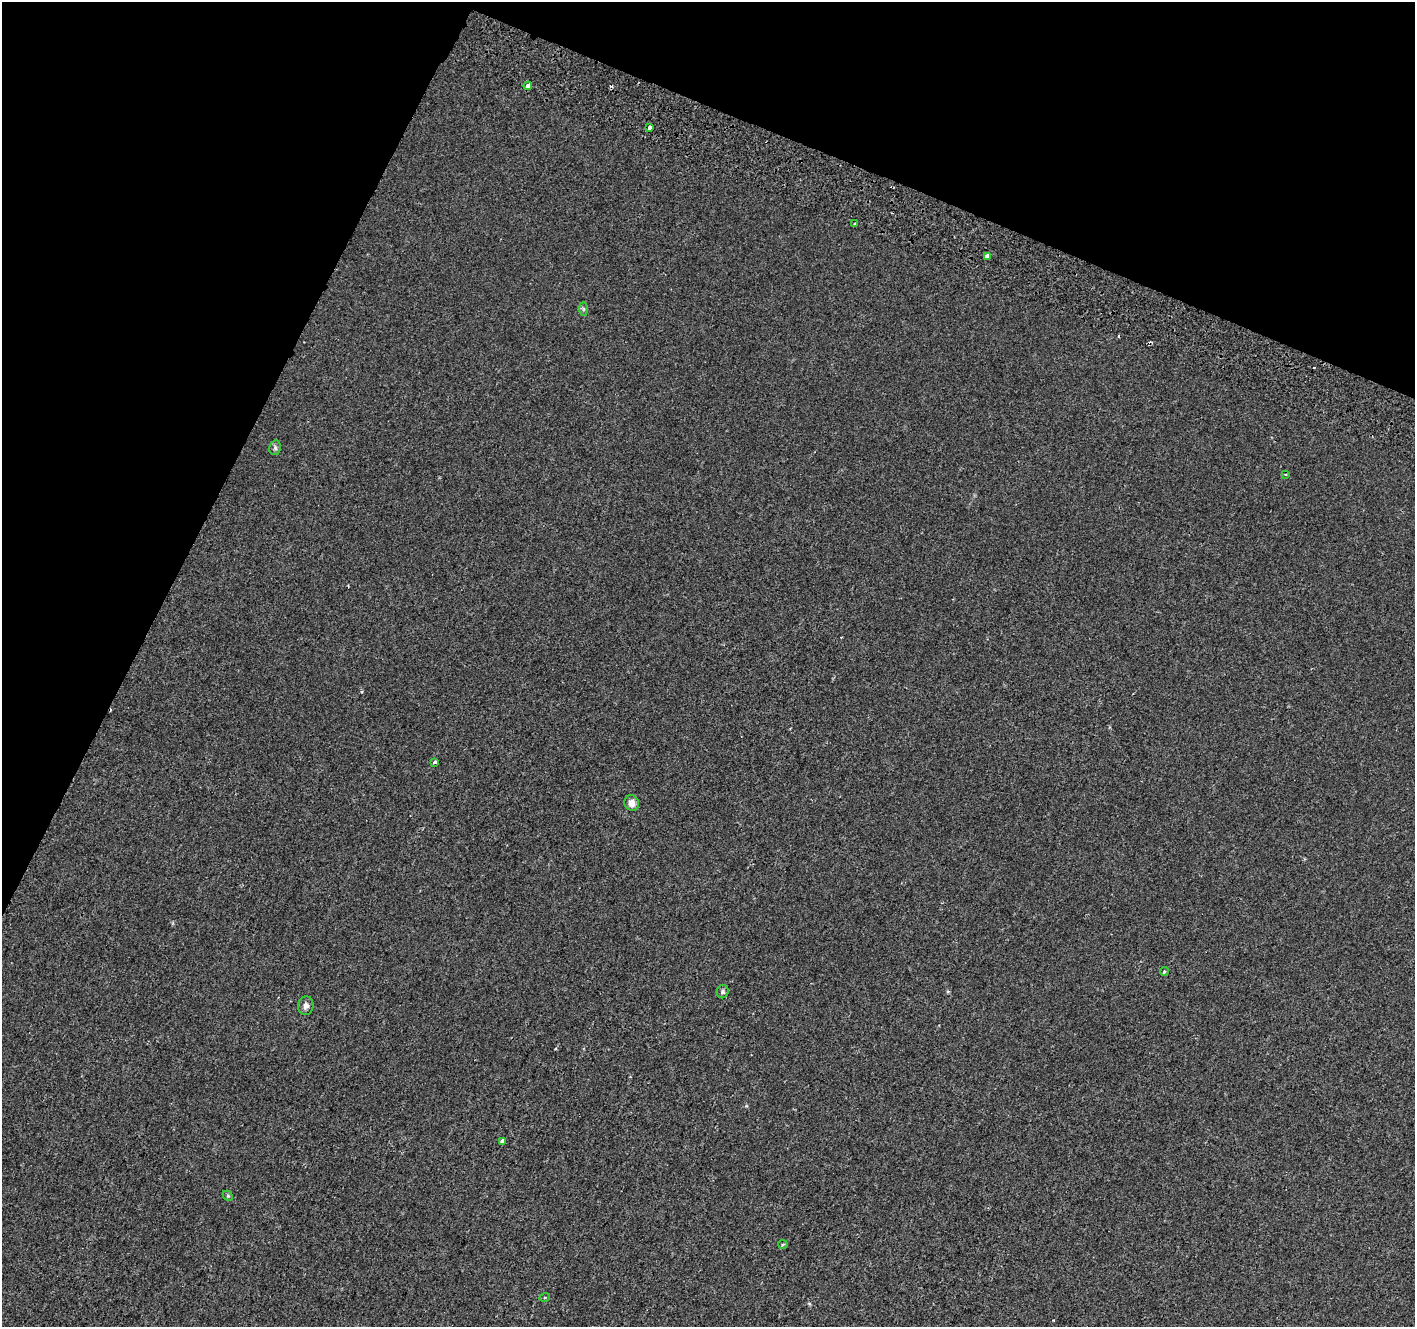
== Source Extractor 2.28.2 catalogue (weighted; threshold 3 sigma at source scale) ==
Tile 2 of 4 x 4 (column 2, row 1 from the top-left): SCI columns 1444-2856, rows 4234-5558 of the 5718 x 5883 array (HDU 1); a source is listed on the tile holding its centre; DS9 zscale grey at full resolution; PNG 1417 x 1329 px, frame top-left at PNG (2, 2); each listed source drawn as its Kron ellipse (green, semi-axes under 4 px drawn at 4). Shown black and unused: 22% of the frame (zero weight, under 2 of 3 exposures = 3% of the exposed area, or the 3 px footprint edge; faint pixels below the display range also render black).
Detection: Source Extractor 2.28.2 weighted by HDU 2 'WHT'; one run over the whole footprint, this tile lists its part. Background 5.91e-04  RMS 0.0039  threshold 0.0175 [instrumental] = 3 sigma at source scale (4.5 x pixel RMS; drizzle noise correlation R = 1.50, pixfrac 1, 0.0396/0.0396 arcsec/px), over >= 5 px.
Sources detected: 18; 2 cosmic-ray / hot-pixel residue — neither listed nor drawn; the other 16 listed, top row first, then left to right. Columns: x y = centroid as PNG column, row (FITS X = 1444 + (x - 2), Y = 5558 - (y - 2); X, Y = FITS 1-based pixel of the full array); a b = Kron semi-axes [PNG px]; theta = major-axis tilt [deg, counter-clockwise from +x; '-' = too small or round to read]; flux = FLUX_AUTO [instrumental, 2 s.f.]
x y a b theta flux
528 86 4 4 - 9.7
649 127 4 3 - 3.4
854 224 3 3 - 0.72
988 256 4 3 - 57
583 309 7 4 -90 0.61
275 448 7 5 79 0.9
1286 474 3 3 - 0.64
435 762 3 3 - 6.2
632 803 8 7 - 2.8
1164 971 4 3 - 0.65
723 992 7 6 - 0.9
306 1006 9 7 84 1.6
503 1141 4 3 - 3.8
228 1196 6 4 -45 0.52
783 1244 5 4 - 0.46
545 1297 5 3 - 0.29
Overlapping masked pixels (flux is a lower limit): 2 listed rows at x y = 528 86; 503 1141